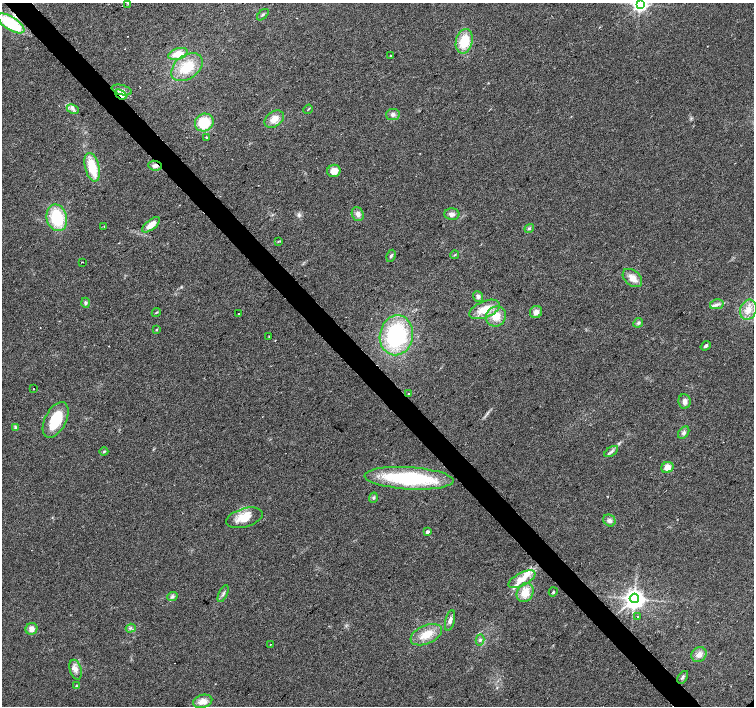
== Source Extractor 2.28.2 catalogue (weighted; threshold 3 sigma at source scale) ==
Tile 11 of 4 x 4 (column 3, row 3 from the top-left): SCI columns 3008-4510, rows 1555-2961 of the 6019 x 5987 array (HDU 1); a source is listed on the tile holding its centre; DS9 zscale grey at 2 x 2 block average (1 PNG px = mean of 2 x 2 image px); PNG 756 x 708 px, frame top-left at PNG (2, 3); each listed source drawn as its Kron ellipse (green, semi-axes under 4 px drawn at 4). Shown black and unused: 4% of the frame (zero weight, under 2 of 3 exposures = <1% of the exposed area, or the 3 px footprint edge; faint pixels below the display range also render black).
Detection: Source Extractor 2.28.2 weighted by HDU 2 'WHT'; one run over the whole footprint, this tile lists its part. Background 0.0274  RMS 0.0063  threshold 0.0286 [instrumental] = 3 sigma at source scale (4.5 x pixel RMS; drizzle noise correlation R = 1.50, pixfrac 1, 0.0396/0.0396 arcsec/px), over >= 5 px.
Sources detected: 81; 1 cosmic-ray / hot-pixel residue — neither listed nor drawn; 4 inside a brighter listed object's ellipse — not listed separately; the other 76 listed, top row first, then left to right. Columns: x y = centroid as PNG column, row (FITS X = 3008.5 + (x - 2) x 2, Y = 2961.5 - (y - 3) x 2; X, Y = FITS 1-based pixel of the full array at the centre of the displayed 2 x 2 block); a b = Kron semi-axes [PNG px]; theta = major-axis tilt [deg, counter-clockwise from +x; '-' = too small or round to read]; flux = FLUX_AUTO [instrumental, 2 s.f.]
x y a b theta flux
128 3 4 3 - 1.5
640 4 4 4 - 490
263 15 7 2 43 2
11 23 15 6 -33 84
464 41 12 8 77 38
178 54 10 5 18 21
390 56 2 2 - 1.7
187 67 17 11 37 44
122 90 10 5 -14 6.4
121 94 6 4 -38 6.5
73 109 6 3 -29 3.7
308 109 5 2 - 1.1
393 114 7 5 8 5.1
274 119 10 7 36 14
204 123 9 8 - 44
206 137 2 2 - 5.2
155 166 7 5 -8 6
92 167 15 7 -75 44
334 171 7 6 - 14
358 214 7 6 - 6.6
452 214 8 5 -1 6.1
57 218 13 10 -75 71
151 225 10 5 39 15
104 226 2 2 - 1.4
529 229 5 3 - 1.9
278 241 3 2 - 0.82
455 255 4 3 - 1.7
391 256 6 3 61 2.3
82 262 2 2 - 1.5
632 278 11 7 -41 14
478 296 5 4 - 3.7
85 303 5 4 - 2.7
717 304 7 5 12 5.1
485 309 16 8 23 27
748 310 10 8 71 16
156 312 4 2 - 1.3
536 312 6 5 - 8.4
239 313 2 2 - 2.9
496 316 10 9 - 22
638 323 5 4 - 2.9
157 329 3 2 - 1
396 335 20 16 79 150
269 336 2 2 - 0.95
706 346 5 3 - 2.9
33 389 2 2 - 1.3
408 394 2 2 - 0.88
684 401 7 6 - 6.2
56 420 19 10 63 52
15 427 4 3 - 2
684 433 7 5 52 4.6
611 451 8 3 33 3.6
104 452 4 3 - 1.6
667 467 6 5 - 12
409 478 44 11 -3 150
373 498 5 3 - 2.3
244 518 19 9 16 24
609 520 6 5 - 5.1
427 532 2 2 - 5.1
522 579 15 6 27 19
525 592 10 8 62 23
553 592 5 3 - 2.2
223 594 9 2 65 2.9
172 596 5 4 - 3.2
634 598 5 4 - 1100
638 616 2 2 - 2.8
450 620 11 4 76 5.6
131 628 5 2 - 1.3
32 629 6 5 - 9.4
426 635 16 9 23 25
480 640 6 4 77 2.8
270 644 2 2 - 1.5
699 654 8 7 - 9.8
76 670 10 5 -73 7.5
683 677 7 3 56 2.8
76 686 3 3 - 1.2
203 701 10 6 15 13
Overlapping masked pixels (flux is a lower limit): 3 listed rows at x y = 11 23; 121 94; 155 166
Isophote crosses this tile's border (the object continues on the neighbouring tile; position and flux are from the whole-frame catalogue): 2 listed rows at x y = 128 3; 640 4
Diffuse or blended objects may show on this block-average render without a row.